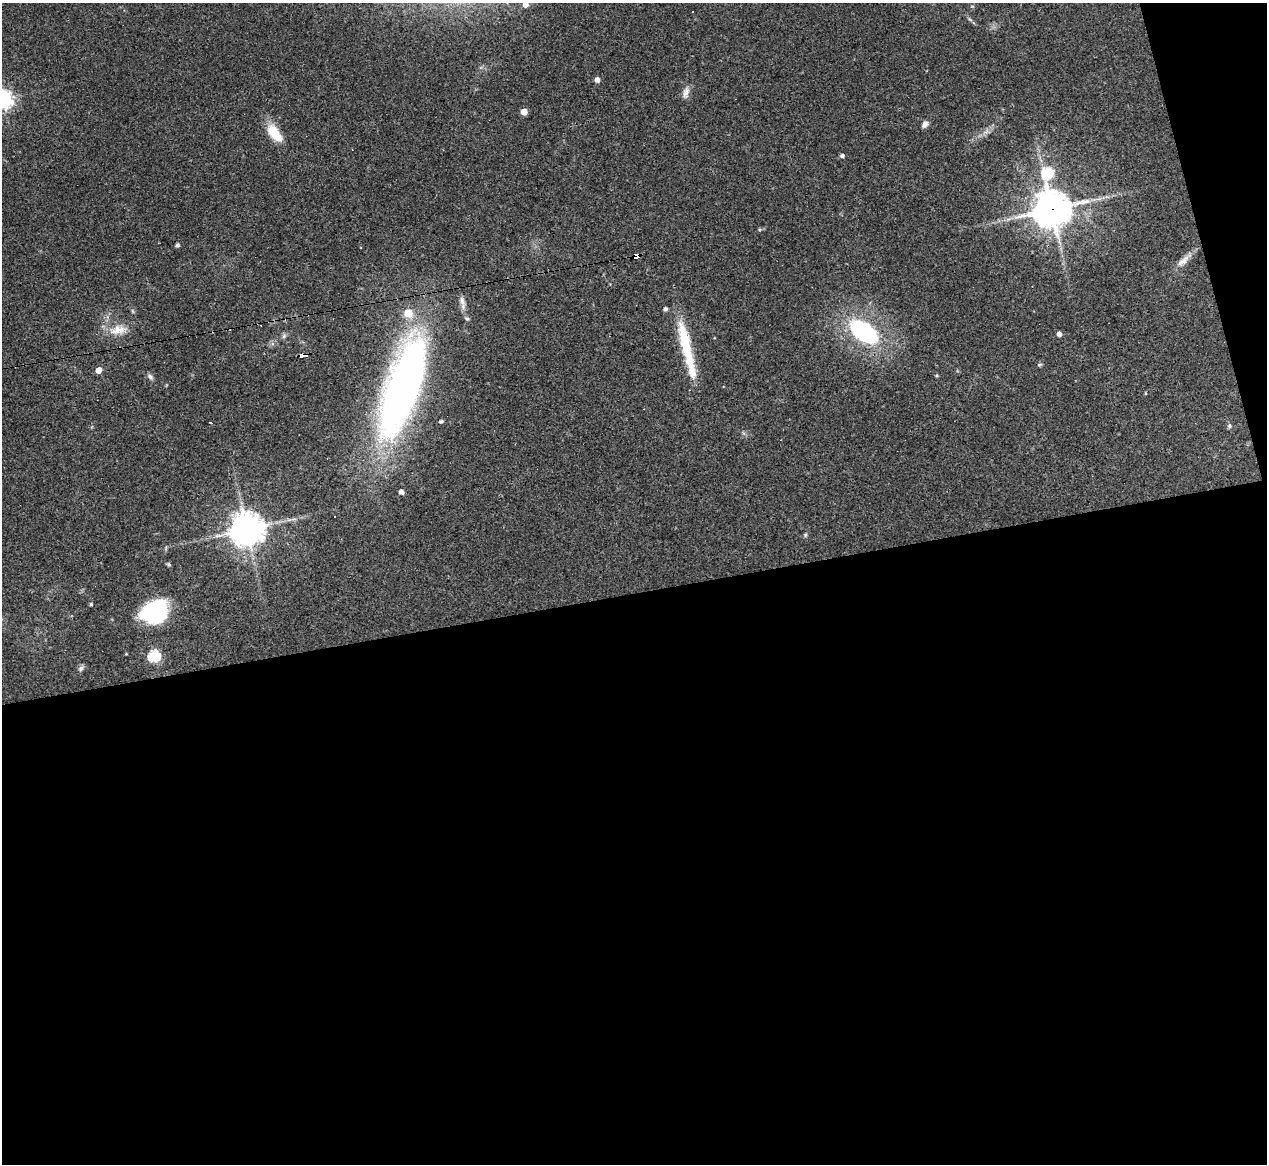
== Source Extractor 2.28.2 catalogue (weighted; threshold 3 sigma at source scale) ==
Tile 16 of 4 x 4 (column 4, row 4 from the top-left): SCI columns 3797-5061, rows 254-1415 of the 5061 x 5039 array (HDU 1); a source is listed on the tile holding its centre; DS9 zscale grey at full resolution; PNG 1269 x 1166 px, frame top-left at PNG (2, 3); no overlay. Shown black and unused: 51% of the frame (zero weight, under 3 of 4 exposures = <1% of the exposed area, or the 3 px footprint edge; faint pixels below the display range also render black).
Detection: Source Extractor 2.28.2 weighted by HDU 2 'WHT'; one run over the whole footprint, this tile lists its part. Background 0.0954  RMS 0.0058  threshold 0.026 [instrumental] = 3 sigma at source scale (4.5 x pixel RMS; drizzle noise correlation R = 1.50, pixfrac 1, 0.05/0.05 arcsec/px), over >= 5 px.
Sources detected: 45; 3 cosmic-ray / hot-pixel residue — not listed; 1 inside a brighter listed object's ellipse — not listed separately; the other 41 listed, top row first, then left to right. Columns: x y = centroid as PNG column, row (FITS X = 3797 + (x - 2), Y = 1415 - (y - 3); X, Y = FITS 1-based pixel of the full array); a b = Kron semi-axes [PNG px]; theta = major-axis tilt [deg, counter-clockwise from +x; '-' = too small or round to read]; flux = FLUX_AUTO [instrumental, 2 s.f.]
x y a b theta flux
525 4 5 5 - 5.1
597 80 5 4 - 3.4
686 92 15 8 77 3.5
3 99 7 7 - 290
524 112 5 4 - 8.5
925 124 9 7 55 2.3
986 131 9 5 44 2.3
275 133 23 11 -52 14
842 156 5 4 - 1.6
1048 173 8 6 72 49
1052 209 12 11 - 1400
177 245 5 4 - 1.4
637 256 7 4 21 160
1183 261 23 8 43 5.6
462 301 15 7 -71 3.4
665 309 4 4 - 1.9
467 319 7 5 -16 0.98
118 330 27 13 10 10
864 332 29 16 -35 72
1059 334 4 4 - 3
284 336 7 5 48 1.3
687 349 75 11 -77 32
304 355 7 3 12 74
1039 365 7 4 16 0.82
98 370 5 4 - 7.2
150 376 9 5 -44 1.6
937 376 4 4 - 0.66
403 388 109 34 72 300
1145 393 4 3 - 0.51
441 421 4 4 - 1.3
211 423 3 3 - 7.2
1229 426 6 5 - 1.3
401 492 4 4 - 2.7
247 529 11 10 - 940
805 535 5 5 - 0.82
169 564 6 4 -45 0.81
91 604 4 4 - 0.66
155 612 23 18 25 63
126 654 3 3 - 0.43
154 656 6 5 - 67
81 668 9 6 52 1.6
Overlapping masked pixels (flux is a lower limit): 3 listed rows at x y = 1052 209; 637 256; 304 355
Isophote crosses this tile's border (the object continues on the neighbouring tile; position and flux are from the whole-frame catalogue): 2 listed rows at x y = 525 4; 3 99